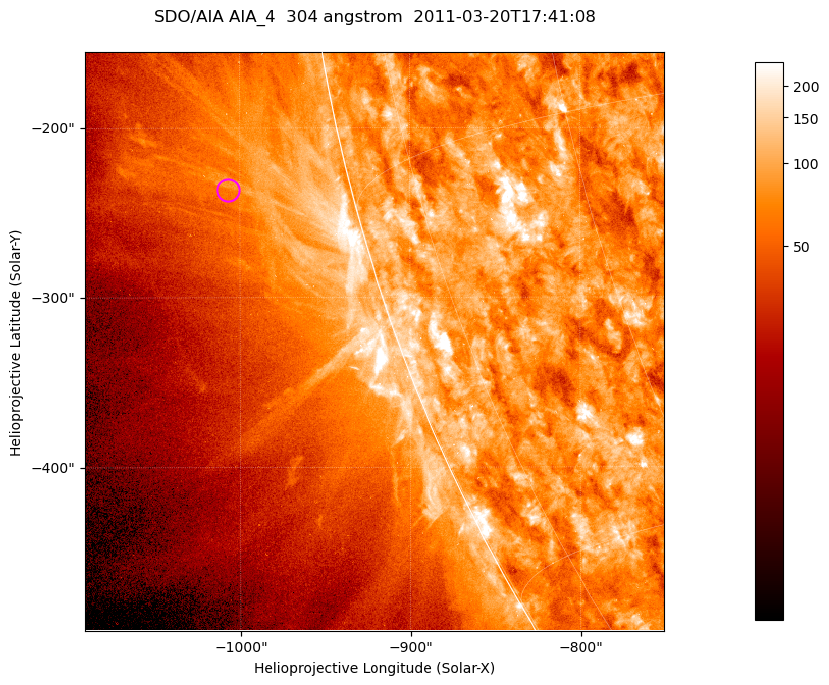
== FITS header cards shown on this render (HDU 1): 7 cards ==
TELESCOP= 'SDO/AIA '           / For AIA: SDO/AIA
INSTRUME= 'AIA_4   '           / For AIA: AIA_ATA1, AIA_ATA2, AIA_ATA3 or AIA_AT
WAVELNTH=                  304 / [angstrom] Wavelength
WAVEUNIT= 'angstrom'           / Wavelength unit: angstrom
DATE-OBS= '2011-03-20T17:41:08.124' / [ISO] Date when observation started; ISO 8
CTYPE1  = 'HPLN-TAN'           / CTYPE1; Typically HPLN
CTYPE2  = 'HPLT-TAN'           / CTYPE2; Typically HPLT

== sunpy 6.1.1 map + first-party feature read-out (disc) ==
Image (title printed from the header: SDO/AIA AIA_4  304 angstrom  2011-03-20T17:41:08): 568 x 568 px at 0.6 arcsec/px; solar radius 964 arcsec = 1606 px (partial field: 1.8% of the solar disc is inside the frame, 44% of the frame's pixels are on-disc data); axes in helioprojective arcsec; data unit not stated in the header (colour bar unlabelled)
Orientation: roll -0.132 deg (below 1 deg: not rotated)
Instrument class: DISC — disc imager (sunpy class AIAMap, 304 A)
Bright regions (active regions / flare kernels): reference = the on-disc median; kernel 5 px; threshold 5 sigma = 141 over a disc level ~79.6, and >= 1.15x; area >= 322 px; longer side >= 7 px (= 4.2 arcsec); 0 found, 0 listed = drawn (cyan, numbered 1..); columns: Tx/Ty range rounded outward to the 2 arcsec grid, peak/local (2 s.f.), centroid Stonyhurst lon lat
Off-limb structures (1.02-1.3 R_sun): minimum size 161 px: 6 found; the strongest spans PA ~100..105 deg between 1.03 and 1.16 R_sun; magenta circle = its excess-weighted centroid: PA ~105 deg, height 1.07 R_sun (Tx ~-1008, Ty ~-236 arcsec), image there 1.5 x the reference